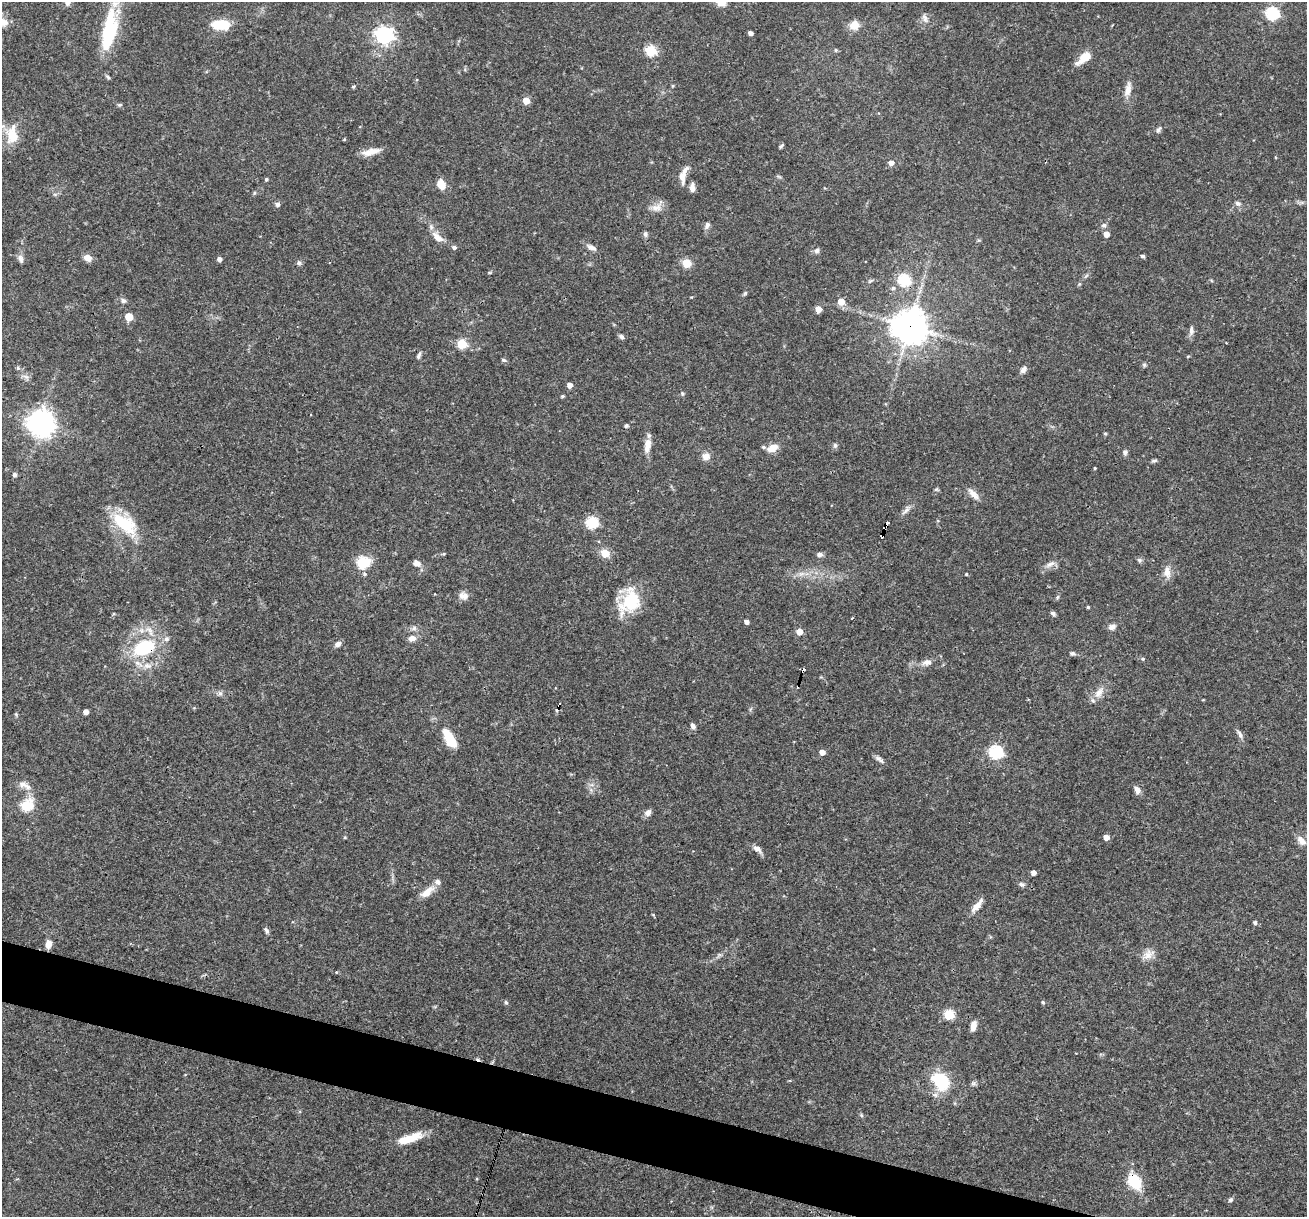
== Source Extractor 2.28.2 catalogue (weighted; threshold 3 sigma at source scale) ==
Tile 6 of 4 x 4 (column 2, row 2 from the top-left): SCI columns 1306-2610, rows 2682-3896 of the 5220 x 5237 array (HDU 1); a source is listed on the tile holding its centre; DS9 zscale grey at full resolution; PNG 1309 x 1219 px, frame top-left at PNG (2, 2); no overlay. Shown black and unused: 4% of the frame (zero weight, under 3 of 4 exposures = <1% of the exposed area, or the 3 px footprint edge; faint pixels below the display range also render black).
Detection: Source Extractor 2.28.2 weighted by HDU 2 'WHT'; one run over the whole footprint, this tile lists its part. Background 0.0569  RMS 0.0032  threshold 0.0144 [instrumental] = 3 sigma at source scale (4.5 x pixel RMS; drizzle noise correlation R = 1.50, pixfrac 1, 0.05/0.05 arcsec/px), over >= 5 px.
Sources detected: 150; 1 inside a brighter object's white glare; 4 cosmic-ray / hot-pixel residue — not listed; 5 inside a brighter listed object's ellipse — not listed separately; the other 140 listed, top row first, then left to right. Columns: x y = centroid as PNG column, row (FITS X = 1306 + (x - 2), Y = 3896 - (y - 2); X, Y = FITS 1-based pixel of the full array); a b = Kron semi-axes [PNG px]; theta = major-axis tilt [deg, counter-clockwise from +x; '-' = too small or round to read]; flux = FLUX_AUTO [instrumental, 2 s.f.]
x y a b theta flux
1272 13 6 6 - 40
925 18 11 6 -73 1.3
222 25 15 8 -2 11
854 25 13 11 51 3.1
109 30 53 17 80 20
750 33 4 4 - 1.1
384 35 7 7 - 120
650 50 6 5 - 22
836 50 5 4 - 0.4
1084 57 12 7 41 5.4
354 86 3 3 - 0.87
1128 90 19 8 79 2.6
526 101 5 5 - 5.2
120 105 7 4 19 0.45
1158 129 9 5 52 0.77
12 135 25 14 -88 7.1
344 139 5 3 - 0.28
782 145 8 3 45 0.5
371 152 22 8 15 3.4
891 163 5 5 - 2
683 175 21 7 73 3.1
266 179 5 4 - 0.45
441 184 9 7 -64 4.6
692 188 9 5 -88 1.7
254 193 6 4 72 0.39
55 194 6 4 18 0.47
1237 203 8 6 -43 0.93
277 204 6 5 - 0.91
656 208 15 8 1 2.4
707 225 9 6 72 1.1
1104 225 7 6 - 0.82
645 234 8 5 -62 0.68
1106 234 5 5 - 2.3
437 237 18 8 -39 3
454 247 6 5 - 0.8
591 247 13 6 -26 1.6
817 251 7 6 - 0.89
1143 256 4 4 - 0.78
87 258 9 7 -22 2.4
21 259 12 6 -73 1.2
219 259 4 4 - 1.2
299 263 6 5 - 0.74
686 263 5 5 - 12
904 280 6 6 - 32
1079 284 6 4 71 0.4
893 288 6 5 - 0.65
745 293 6 4 46 0.46
123 301 7 6 - 0.85
841 301 5 5 - 4.9
818 309 5 4 - 3.3
129 317 5 5 - 7.8
910 326 11 11 - 540
1191 330 13 6 83 1.3
622 337 7 5 -44 0.79
462 344 5 5 - 17
419 355 9 4 66 0.76
504 360 7 4 -26 0.54
1144 365 6 5 - 0.51
18 368 5 5 - 0.53
1023 369 9 6 56 1.4
570 385 4 4 - 1.9
562 396 5 4 - 0.41
41 421 9 7 -6 220
626 425 4 4 - 0.75
1105 433 4 4 - 0.43
647 445 19 8 80 3.1
835 445 7 5 76 0.69
773 448 12 8 23 3.1
1125 452 7 6 - 0.79
706 456 11 10 - 1.9
1154 461 7 4 20 0.59
1095 468 3 2 - 0.31
15 475 6 5 - 0.73
936 489 6 5 - 0.46
973 494 17 7 -45 2.3
906 510 12 6 44 1.3
592 523 6 6 - 30
124 524 36 17 -38 15
886 524 6 4 80 6.2
882 536 5 4 - 17
605 553 7 6 - 5.8
819 554 8 6 -1 0.92
1139 560 6 5 - 0.64
362 562 6 6 - 28
417 563 9 7 -29 1.8
1050 564 13 7 35 1.7
1167 572 16 9 -85 2.6
966 574 4 3 - 0.31
463 596 12 9 -14 1.9
1057 597 6 4 88 0.44
630 602 32 20 61 15
1088 607 3 3 - 0.37
1053 613 7 5 -37 0.68
852 618 3 2 - 0.26
746 622 4 4 - 1.3
1112 627 9 6 21 1.5
414 628 7 6 - 0.86
799 632 5 5 - 3.5
412 638 9 7 3 1.9
338 644 7 5 34 1.5
144 648 27 16 21 19
1072 653 7 5 -17 0.66
1143 659 5 4 - 0.45
927 662 13 7 12 1.8
147 665 12 7 -8 2.2
220 693 7 4 1 0.77
1099 693 17 10 55 3.1
86 712 4 4 - 2.1
693 726 7 5 -57 1
1240 734 14 4 -62 1
449 738 26 11 -61 7.1
822 752 5 4 - 2.1
996 752 6 6 - 47
879 759 13 5 -38 1.1
22 784 13 8 -8 2.1
1137 790 10 7 -59 1.6
26 806 6 6 - 24
648 812 9 7 46 1.4
1106 837 5 5 - 2.2
1301 841 14 8 -47 2.4
757 849 12 6 -36 1.7
1033 873 4 4 - 1.7
1022 884 8 5 -18 0.83
427 892 21 9 38 3.5
976 906 18 7 47 2.7
653 915 5 3 - 0.28
1255 923 5 4 - 0.73
266 930 10 5 -61 0.75
48 944 8 6 81 2.7
1148 955 17 10 39 2.8
336 972 4 3 - 0.27
506 1002 5 4 - 0.51
1043 1002 5 4 - 0.44
949 1014 5 5 - 19
973 1026 11 6 79 2.2
941 1081 18 14 -49 16
861 1115 6 4 -71 0.41
409 1138 30 8 18 7
1134 1181 14 10 -56 12
1230 1200 6 5 - 0.64
Overlapping masked pixels (flux is a lower limit): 5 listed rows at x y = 910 326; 886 524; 882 536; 144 648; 1134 1181
Isophote crosses this tile's border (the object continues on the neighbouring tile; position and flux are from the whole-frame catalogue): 1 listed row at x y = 12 135